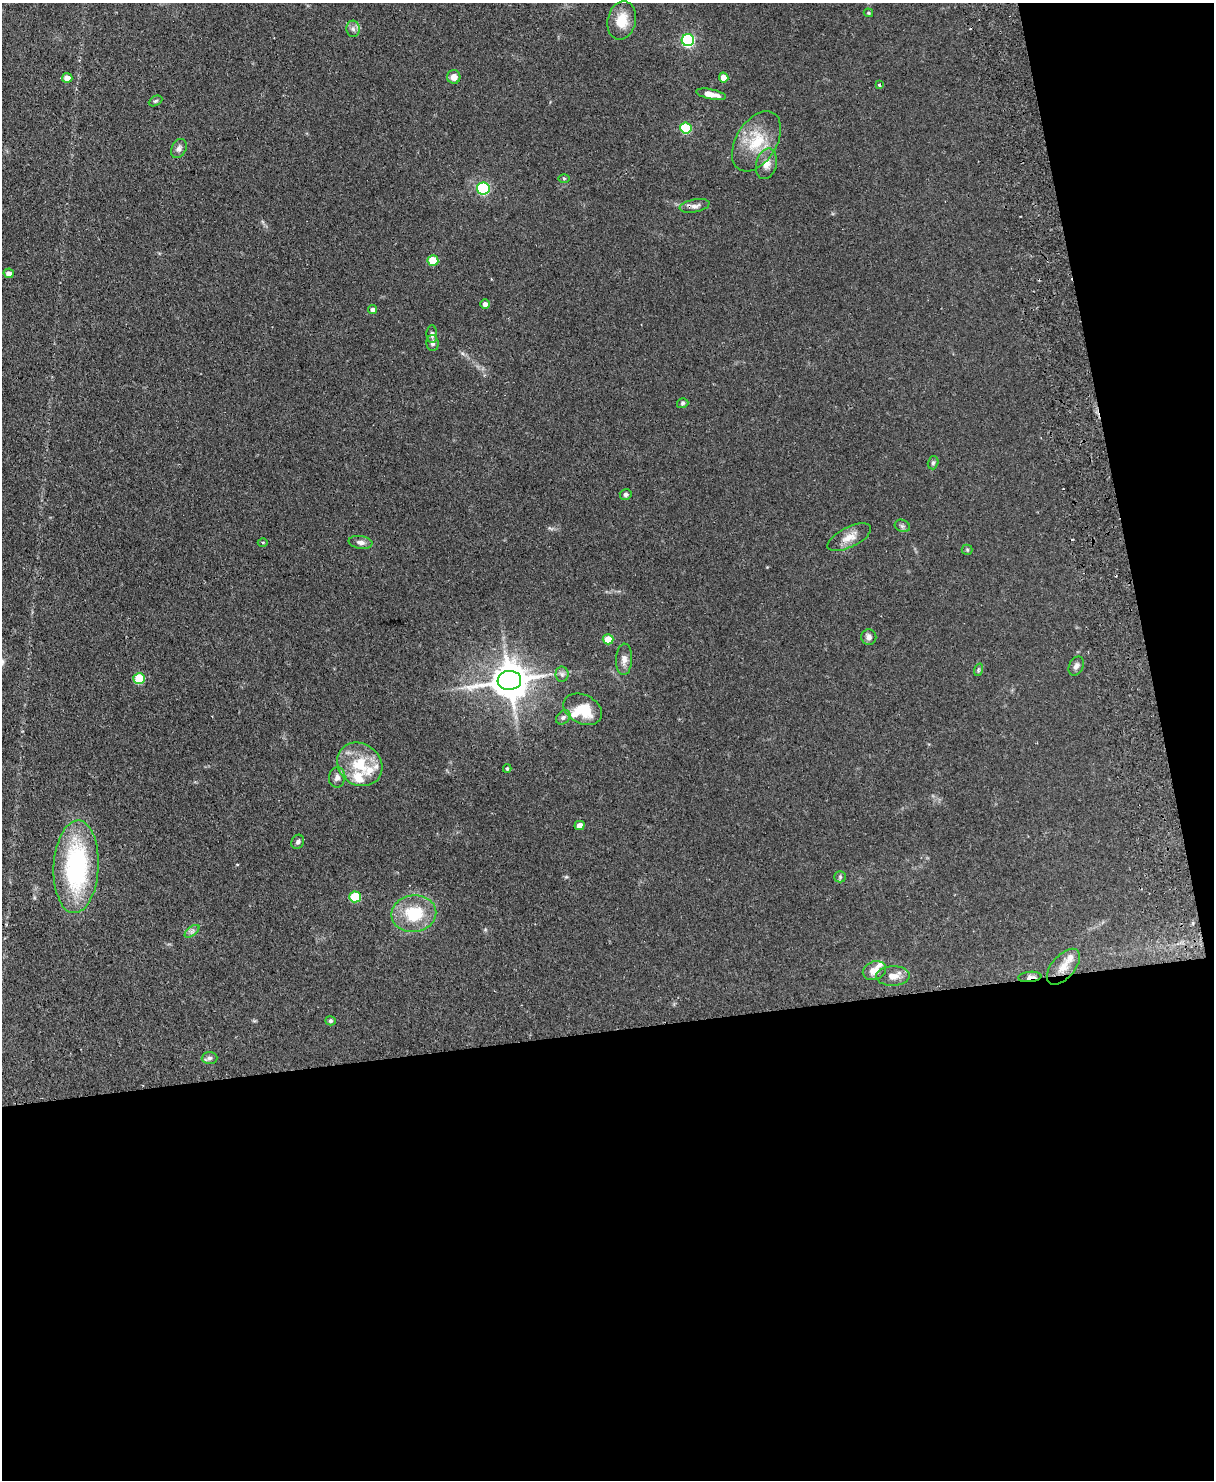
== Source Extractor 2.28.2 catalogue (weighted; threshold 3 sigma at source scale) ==
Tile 12 of 4 x 3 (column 4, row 3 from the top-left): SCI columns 3696-4907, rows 154-1631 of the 4965 x 4853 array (HDU 1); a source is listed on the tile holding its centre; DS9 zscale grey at full resolution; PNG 1216 x 1482 px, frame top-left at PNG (2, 3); each listed source drawn as its Kron ellipse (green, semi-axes under 4 px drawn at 4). Shown black and unused: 36% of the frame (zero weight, under 2 of 3 exposures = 3% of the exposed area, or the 3 px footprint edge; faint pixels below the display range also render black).
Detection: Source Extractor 2.28.2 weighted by HDU 2 'WHT'; one run over the whole footprint, this tile lists its part. Background 0.14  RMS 0.0068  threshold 0.0305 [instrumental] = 3 sigma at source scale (4.5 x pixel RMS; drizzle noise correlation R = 1.50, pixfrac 1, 0.05/0.05 arcsec/px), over >= 5 px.
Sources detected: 67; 3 cosmic-ray / hot-pixel residue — neither listed nor drawn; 7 inside a brighter listed object's ellipse — not listed separately; the other 57 listed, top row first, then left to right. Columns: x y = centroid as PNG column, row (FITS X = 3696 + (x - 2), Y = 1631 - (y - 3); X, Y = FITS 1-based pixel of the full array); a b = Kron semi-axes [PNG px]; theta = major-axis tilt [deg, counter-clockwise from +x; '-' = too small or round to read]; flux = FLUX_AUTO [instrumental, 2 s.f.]
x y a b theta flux
868 13 5 4 - 0.78
622 20 19 14 75 13
353 29 8 6 -86 2.2
688 40 6 6 - 98
454 77 7 6 - 4.5
724 77 5 4 - 5.9
67 78 5 5 - 5.7
879 85 3 3 - 1.5
711 94 15 5 -11 6
155 101 7 4 26 1.1
686 128 6 5 - 39
756 141 33 20 58 23
179 149 10 7 61 2.6
766 164 15 10 75 5.2
564 178 6 4 -1 0.71
483 188 6 6 - 76
695 206 15 6 12 3.2
433 261 5 5 - 21
9 273 5 4 - 3.6
485 304 5 4 - 2.8
373 309 4 4 - 1.6
432 334 9 5 -89 1.7
433 343 8 6 -86 1.9
683 403 6 5 - 1.2
933 463 7 5 74 1.2
626 494 6 5 - 1.6
902 526 8 6 -21 1.6
849 537 24 10 26 7.5
263 542 5 3 - 0.65
361 542 12 6 -8 3
967 550 5 5 - 0.89
869 637 7 7 - 2.5
608 639 5 5 - 13
624 659 16 8 87 4.2
1076 666 10 7 64 2.4
978 670 6 4 72 0.94
562 674 8 6 -89 1.9
139 678 6 5 - 27
509 680 12 9 6 1600
583 709 20 14 -27 16
563 717 8 6 44 1.7
360 764 24 20 -37 23
507 768 4 3 - 0.85
337 777 10 8 81 3
580 825 5 4 - 4.5
298 842 7 6 - 1.6
76 867 46 22 87 92
840 877 6 5 - 1.3
355 897 6 5 - 29
414 914 22 18 7 26
192 931 9 4 37 1.7
1063 967 21 11 49 8.8
874 971 12 9 22 6.4
893 976 17 9 2 6.3
1030 977 12 5 5 2.7
330 1021 5 4 - 0.97
210 1058 8 6 2 1.8
Overlapping masked pixels (flux is a lower limit): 2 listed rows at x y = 695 206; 1030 977